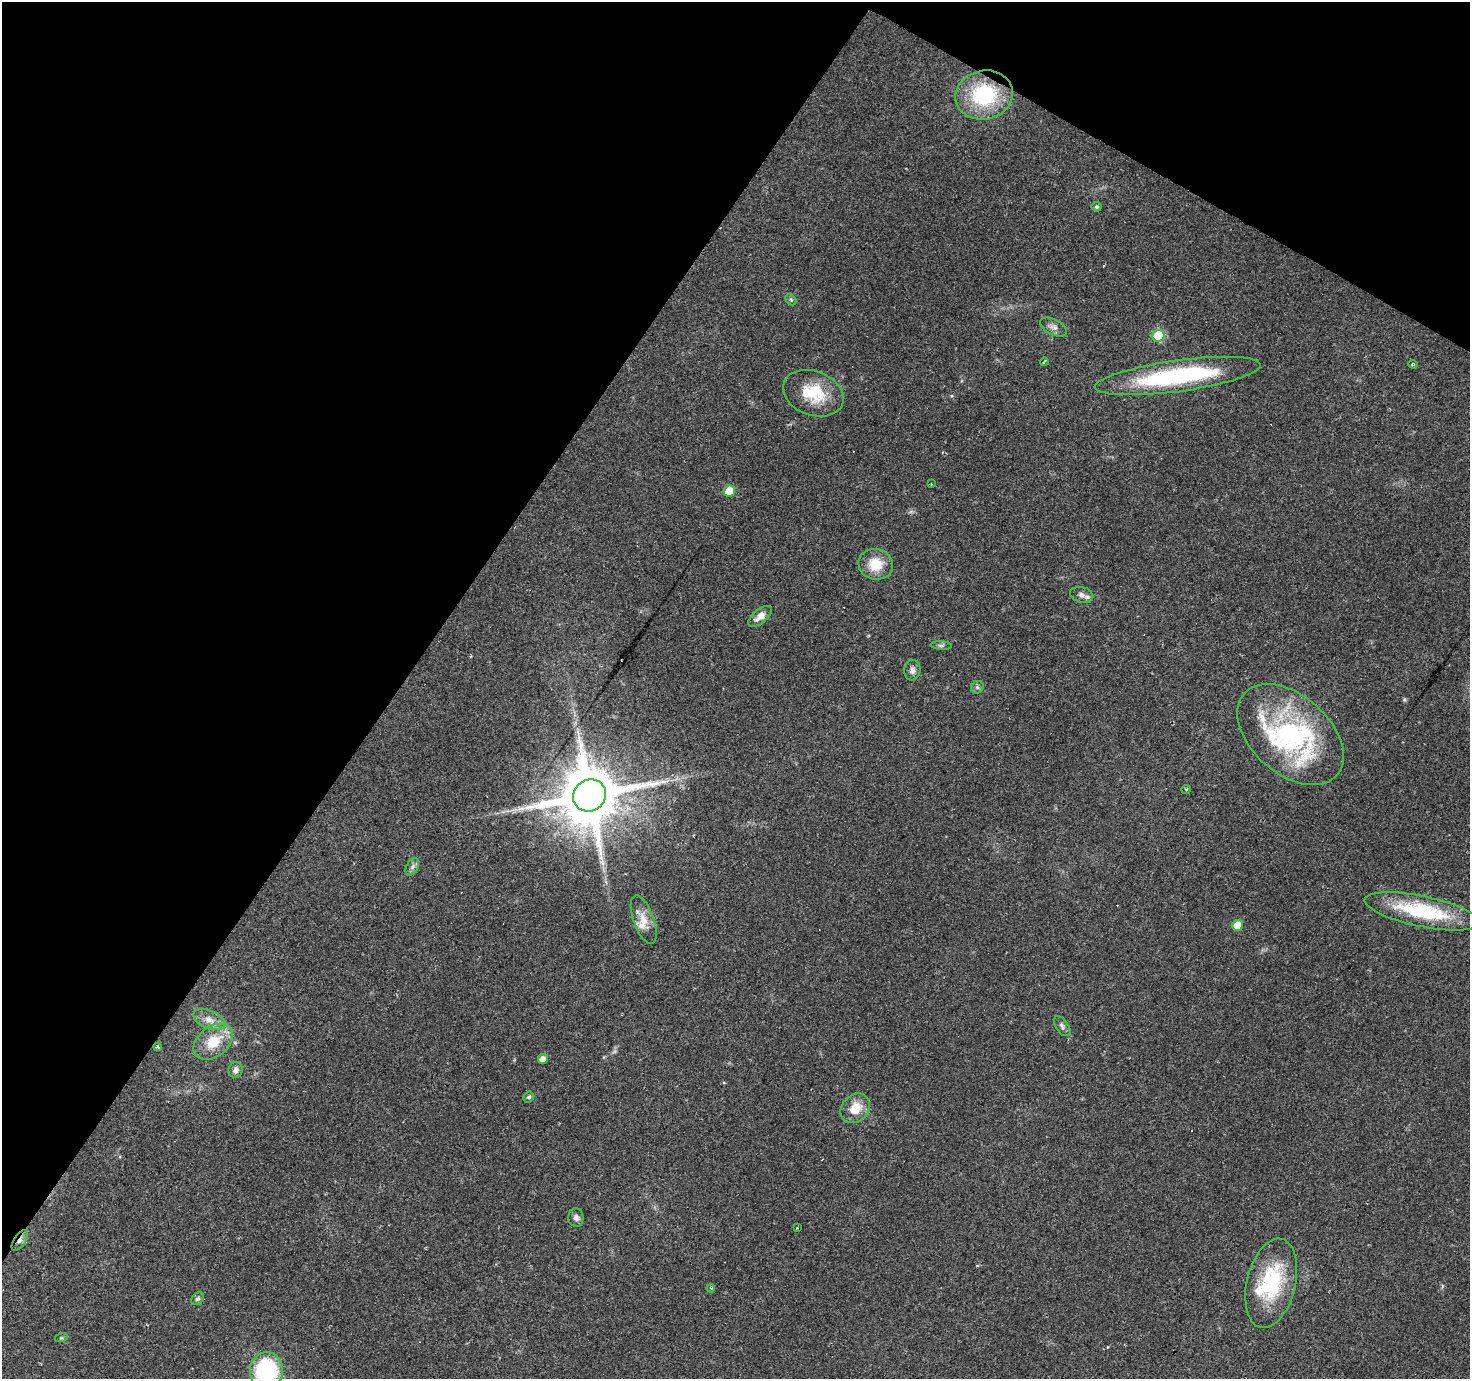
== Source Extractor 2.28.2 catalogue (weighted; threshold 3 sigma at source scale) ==
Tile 2 of 4 x 4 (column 2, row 1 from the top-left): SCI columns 1469-2936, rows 4316-5692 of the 5875 x 5945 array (HDU 1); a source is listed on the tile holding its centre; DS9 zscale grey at full resolution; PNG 1472 x 1381 px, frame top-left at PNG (2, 2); each listed source drawn as its Kron ellipse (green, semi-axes under 4 px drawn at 4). Shown black and unused: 32% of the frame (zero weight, under 2 of 3 exposures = <1% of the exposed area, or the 3 px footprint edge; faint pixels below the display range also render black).
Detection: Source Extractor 2.28.2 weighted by HDU 2 'WHT'; one run over the whole footprint, this tile lists its part. Background 0.0793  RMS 0.0058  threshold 0.0259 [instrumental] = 3 sigma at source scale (4.5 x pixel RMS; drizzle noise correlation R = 1.50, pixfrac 1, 0.0396/0.0396 arcsec/px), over >= 5 px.
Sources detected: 53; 1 too faint to see at this stretch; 8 cosmic-ray / hot-pixel residue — neither listed nor drawn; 4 inside a brighter listed object's ellipse — not listed separately; the other 40 listed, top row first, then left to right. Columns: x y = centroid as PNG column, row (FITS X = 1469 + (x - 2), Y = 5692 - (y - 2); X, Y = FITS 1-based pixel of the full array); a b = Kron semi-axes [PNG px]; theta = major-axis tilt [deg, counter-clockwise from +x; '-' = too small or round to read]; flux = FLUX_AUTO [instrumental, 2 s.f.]
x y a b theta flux
984 95 29 24 12 43
1096 207 5 5 - 1
791 300 6 4 -45 0.85
1054 327 14 8 -27 3.1
1159 336 6 6 - 36
1044 362 4 2 - 1.1
1413 364 4 3 - 0.7
1178 376 83 15 8 81
813 393 31 22 -20 23
931 484 2 2 - 0.44
729 491 6 5 - 17
876 564 17 15 -14 13
1082 595 12 8 -15 2.8
760 616 14 7 39 4.4
941 645 10 4 -4 1.3
912 670 10 8 83 2.8
977 687 7 6 - 1.3
1290 735 62 39 -42 110
1186 789 5 3 - 0.54
590 795 17 15 38 4900
412 867 9 6 61 1.9
1422 911 59 15 -12 47
644 920 25 10 -70 7.6
1238 925 5 5 - 9.8
209 1019 16 9 -23 5.6
1062 1026 11 6 -55 1.8
213 1042 22 15 38 17
158 1047 4 3 - 2.1
543 1059 5 5 - 4.2
236 1070 8 7 - 2.9
529 1097 6 5 - 1.4
855 1108 16 13 45 11
576 1218 9 7 -84 2.2
797 1228 3 3 - 0.96
20 1240 12 5 57 2.6
1271 1283 45 24 77 43
711 1288 4 3 - 0.66
197 1299 7 5 43 1.1
61 1338 6 4 17 0.71
266 1371 18 16 84 64
Overlapping masked pixels (flux is a lower limit): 1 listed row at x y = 20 1240
Isophote crosses this tile's border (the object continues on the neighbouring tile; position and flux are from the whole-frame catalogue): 1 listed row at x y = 266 1371